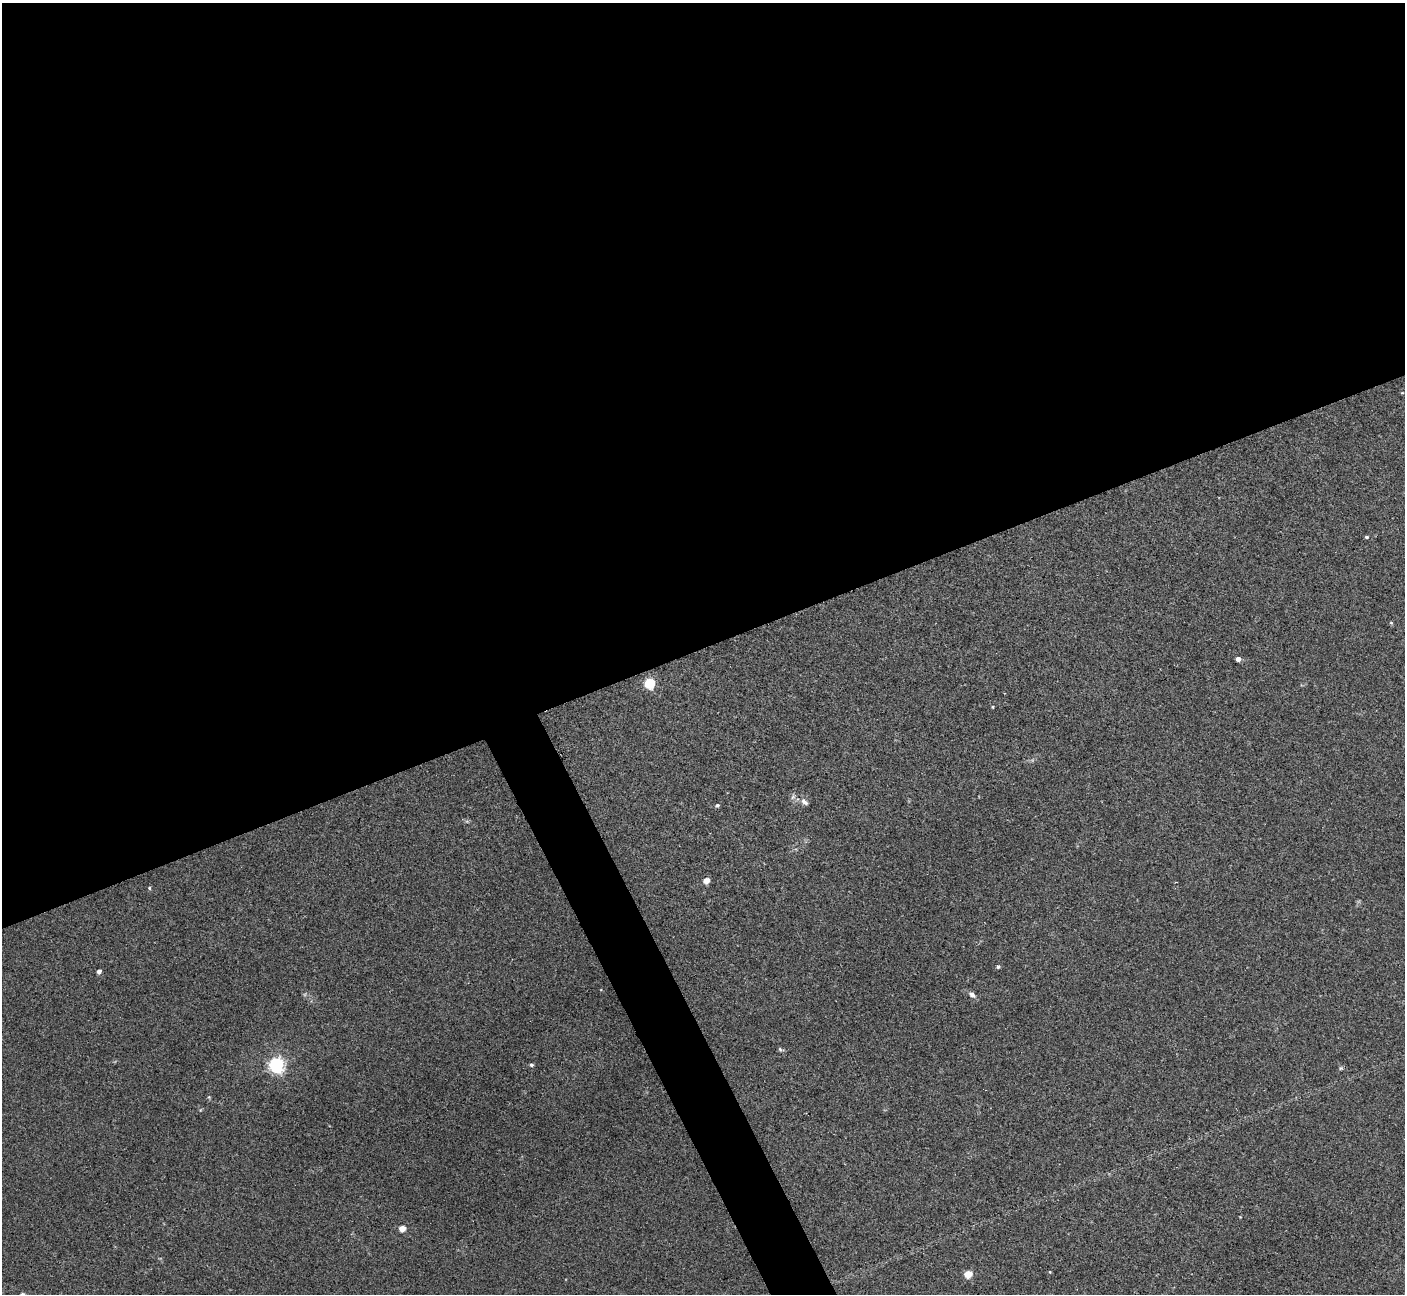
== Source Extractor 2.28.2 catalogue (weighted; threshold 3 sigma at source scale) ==
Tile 2 of 4 x 4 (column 2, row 1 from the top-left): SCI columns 1446-2848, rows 4060-5351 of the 5684 x 5663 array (HDU 1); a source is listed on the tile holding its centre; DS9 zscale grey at full resolution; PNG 1407 x 1296 px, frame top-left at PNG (2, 3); no overlay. Shown black and unused: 52% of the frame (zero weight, under 2 of 3 exposures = <1% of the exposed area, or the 3 px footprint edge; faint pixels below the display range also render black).
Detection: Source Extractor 2.28.2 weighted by HDU 2 'WHT'; one run over the whole footprint, this tile lists its part. Background 0.0444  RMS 0.0076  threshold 0.0341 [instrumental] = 3 sigma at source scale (4.5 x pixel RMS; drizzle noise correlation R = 1.50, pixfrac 1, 0.05/0.05 arcsec/px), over >= 5 px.
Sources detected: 20; all 20 listed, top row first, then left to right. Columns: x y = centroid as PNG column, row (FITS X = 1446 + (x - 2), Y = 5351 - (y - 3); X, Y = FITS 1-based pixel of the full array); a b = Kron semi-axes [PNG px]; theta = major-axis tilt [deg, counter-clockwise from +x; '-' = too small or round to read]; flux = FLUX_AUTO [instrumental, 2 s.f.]
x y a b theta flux
1402 393 5 3 - 0.57
1366 537 4 3 - 1.2
1391 623 5 4 - 0.78
1238 659 4 4 - 4.5
650 683 5 5 - 62
992 707 5 3 - 0.63
804 802 11 6 -37 2.9
717 805 5 5 - 1.4
706 881 4 4 - 11
149 888 5 4 - 0.93
998 967 4 4 - 1.5
99 971 4 4 - 4
972 994 11 6 -39 2.8
780 1049 6 5 - 1.1
276 1065 6 6 - 220
531 1065 4 4 - 1.6
1341 1068 5 5 - 1
402 1229 4 4 - 13
968 1274 5 4 - 22
23 1294 6 5 - 1.8
Isophote crosses this tile's border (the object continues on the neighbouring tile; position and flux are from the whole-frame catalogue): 1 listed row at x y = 23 1294